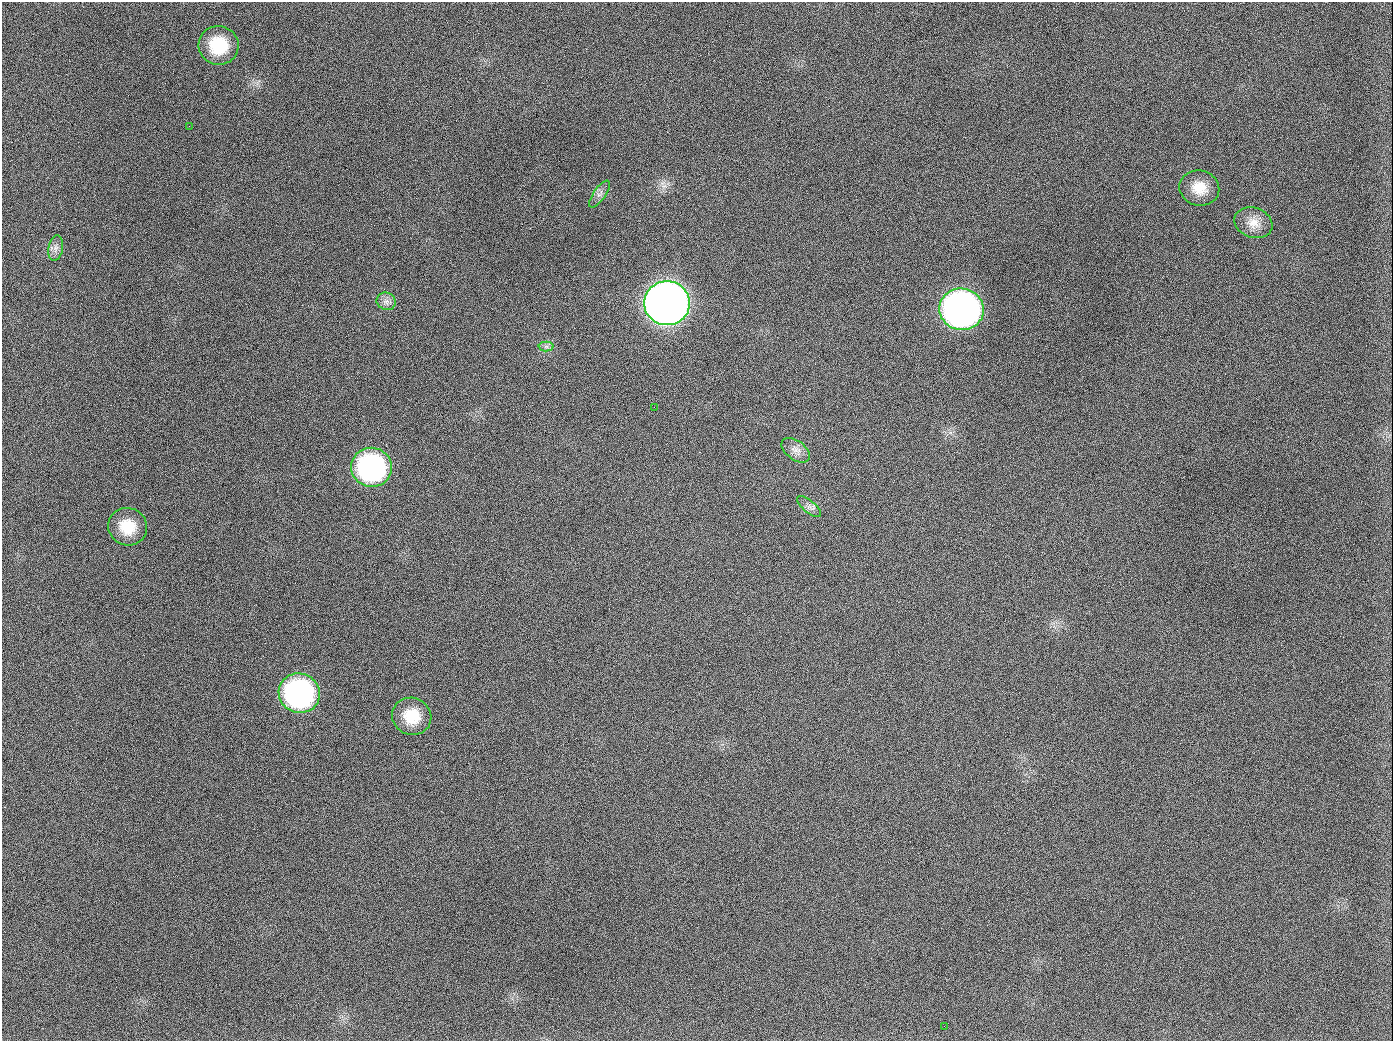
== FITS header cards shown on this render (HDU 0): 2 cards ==
NAXIS1  =                 1391
NAXIS2  =                 1039

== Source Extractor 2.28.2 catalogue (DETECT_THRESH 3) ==
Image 1391 x 1039 px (HDU 0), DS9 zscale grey, 1 PNG px = 1 image px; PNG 1395 x 1043 px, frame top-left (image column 1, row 1039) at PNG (2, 2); each listed source drawn as its Kron ellipse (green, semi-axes under 4 px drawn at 4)
Background 1370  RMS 66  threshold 198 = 3 sigma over >= 5 px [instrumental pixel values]
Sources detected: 18; all 18 listed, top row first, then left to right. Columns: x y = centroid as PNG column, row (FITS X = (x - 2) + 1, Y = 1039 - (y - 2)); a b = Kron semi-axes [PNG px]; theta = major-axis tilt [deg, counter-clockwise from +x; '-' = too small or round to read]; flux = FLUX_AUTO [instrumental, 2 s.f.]
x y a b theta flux
219 45 20 19 - 2.1e+05
189 126 3 2 - 7.3e+03
1199 188 20 17 -14 9.3e+04
599 194 16 6 54 2.3e+04
1253 223 19 15 -20 6.6e+04
56 248 13 7 81 2.6e+04
386 301 10 8 -26 2.5e+04
667 303 23 22 - 5.9e+06
962 309 22 20 -9 2.6e+06
546 346 7 5 0 1.3e+04
654 407 2 2 - 4.0e+03
796 450 16 9 -37 3.6e+04
372 467 20 19 - 9.2e+05
809 507 14 6 -39 2.2e+04
128 527 19 18 - 1.3e+05
299 693 21 19 -24 1.0e+06
412 716 20 18 -22 1.3e+05
944 1026 2 2 - 5.7e+03